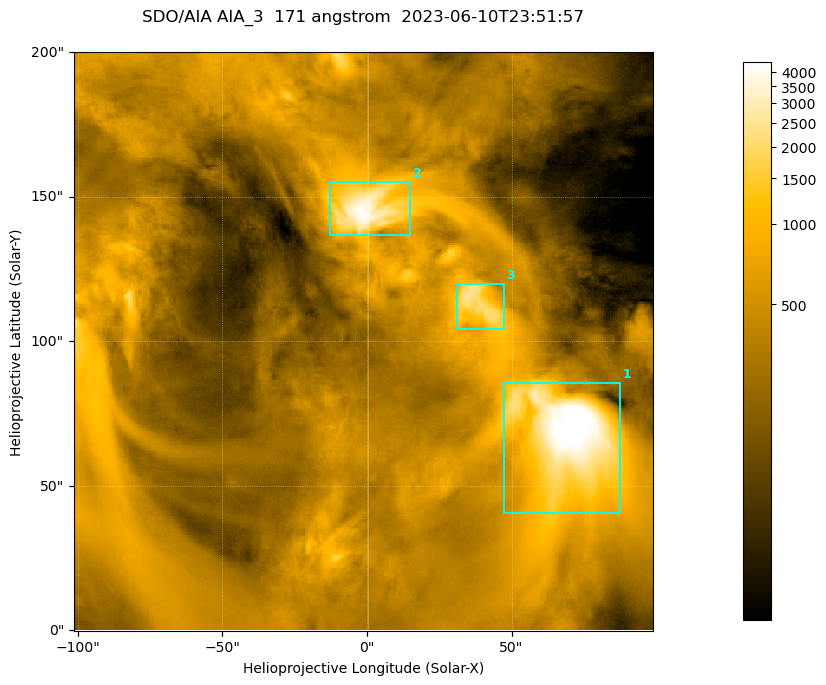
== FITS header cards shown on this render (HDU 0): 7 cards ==
TELESCOP= 'SDO/AIA '
INSTRUME= 'AIA_3   '
WAVELNTH=                  171
WAVEUNIT= 'angstrom'
DATE-OBS= '2023-06-10T23:51:57.351'
CTYPE1  = 'HPLN-TAN'
CTYPE2  = 'HPLT-TAN'

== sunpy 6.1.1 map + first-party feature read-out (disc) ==
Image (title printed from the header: SDO/AIA AIA_3  171 angstrom  2023-06-10T23:51:57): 334 x 334 px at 0.599 arcsec/px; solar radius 945 arcsec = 1577 px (partial field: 1.4% of the solar disc is inside the frame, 100% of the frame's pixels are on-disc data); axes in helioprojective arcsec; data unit not stated in the header (colour bar unlabelled)
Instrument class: DISC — disc imager (sunpy class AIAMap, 171 A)
Bright regions (active regions / flare kernels): reference = the on-disc median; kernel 3 px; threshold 5 sigma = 1095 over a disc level ~358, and >= 1.15x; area >= 111 px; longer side >= 4 px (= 2.4 arcsec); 3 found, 3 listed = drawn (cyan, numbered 1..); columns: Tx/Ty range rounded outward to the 2 arcsec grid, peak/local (2 s.f.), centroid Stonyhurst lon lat
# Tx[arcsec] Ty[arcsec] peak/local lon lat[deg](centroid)
1 46..88 40..86 16 +4 +4
2 -14..16 136..156 12 +0 +9
3 30..48 104..120 7.1 +2 +7